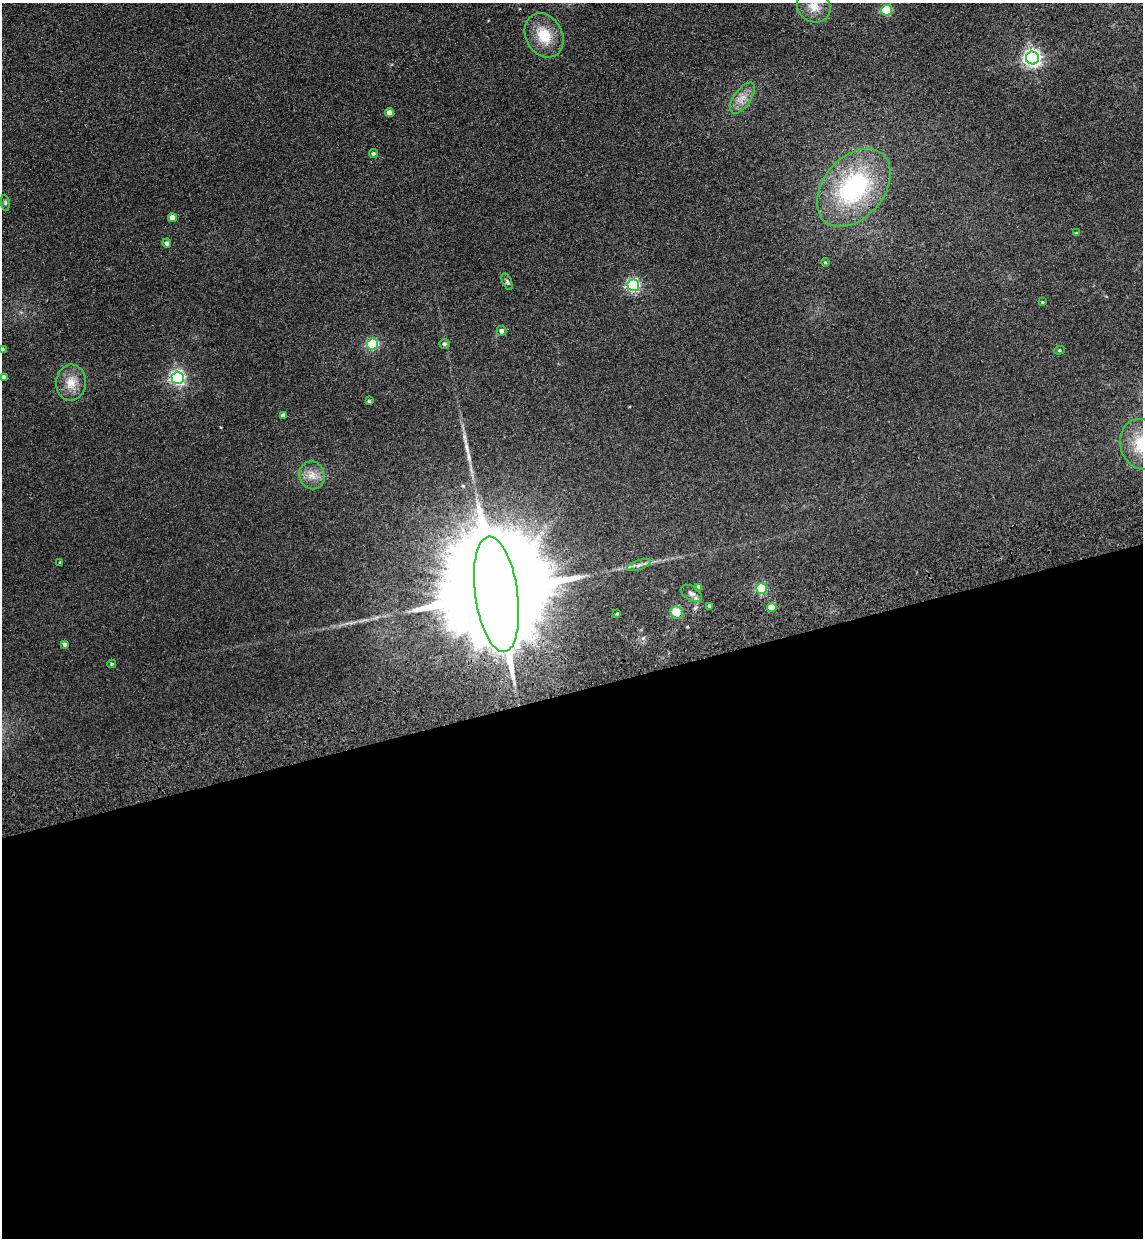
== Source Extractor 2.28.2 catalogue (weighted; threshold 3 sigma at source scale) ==
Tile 15 of 4 x 4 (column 3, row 4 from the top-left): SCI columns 2459-3599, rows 117-1352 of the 5030 x 5177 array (HDU 1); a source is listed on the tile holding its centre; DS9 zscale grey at full resolution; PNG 1145 x 1240 px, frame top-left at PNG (2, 3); each listed source drawn as its Kron ellipse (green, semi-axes under 4 px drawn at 4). Shown black and unused: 44% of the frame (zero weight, under 3 of 4 exposures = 6% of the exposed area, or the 3 px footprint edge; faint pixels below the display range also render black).
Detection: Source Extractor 2.28.2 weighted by HDU 2 'WHT'; one run over the whole footprint, this tile lists its part. Background 0.0889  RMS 0.0068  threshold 0.0306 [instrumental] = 3 sigma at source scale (4.5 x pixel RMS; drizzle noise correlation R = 1.50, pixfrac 1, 0.05/0.05 arcsec/px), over >= 5 px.
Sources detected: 40; all 40 listed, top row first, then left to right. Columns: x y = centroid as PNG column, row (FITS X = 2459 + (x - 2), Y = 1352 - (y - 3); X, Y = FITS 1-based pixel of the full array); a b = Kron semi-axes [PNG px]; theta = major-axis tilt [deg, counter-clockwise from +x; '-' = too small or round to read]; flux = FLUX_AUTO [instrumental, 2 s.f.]
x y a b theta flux
814 6 17 15 -37 11
887 10 5 5 - 46
544 35 23 18 -61 18
1032 58 6 6 - 260
742 98 18 8 55 6.4
389 112 4 4 - 4.1
373 153 5 4 - 1.4
854 188 44 30 50 83
5 203 8 4 -82 1.1
172 218 4 4 - 6.7
1076 233 3 3 - 0.57
167 243 4 4 - 2
825 262 4 4 - 0.73
507 282 9 4 -66 1.3
633 285 6 5 - 110
1042 302 3 3 - 0.61
501 331 5 5 - 2.3
373 344 5 5 - 62
444 344 5 4 - 1.6
2 349 4 3 - 1
1059 350 5 4 - 0.83
3 377 4 4 - 2.4
178 378 6 6 - 170
71 383 18 15 86 10
369 401 3 3 - 1
283 415 4 4 - 2.2
1142 444 26 21 -71 24
312 475 14 12 -71 7.2
60 562 3 3 - 0.75
639 565 12 4 19 2.5
699 587 4 4 - 3.2
761 588 5 5 - 50
691 593 12 7 -33 2.7
496 594 58 21 -82 35000
710 606 4 3 - 1
772 607 5 4 - 13
677 613 7 5 -36 16
617 614 3 3 - 0.66
65 644 4 4 - 2.2
112 664 4 3 - 0.86
Overlapping masked pixels (flux is a lower limit): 2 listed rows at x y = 496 594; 677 613
Isophote crosses this tile's border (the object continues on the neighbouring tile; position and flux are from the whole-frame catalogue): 4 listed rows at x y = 814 6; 2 349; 3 377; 1142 444